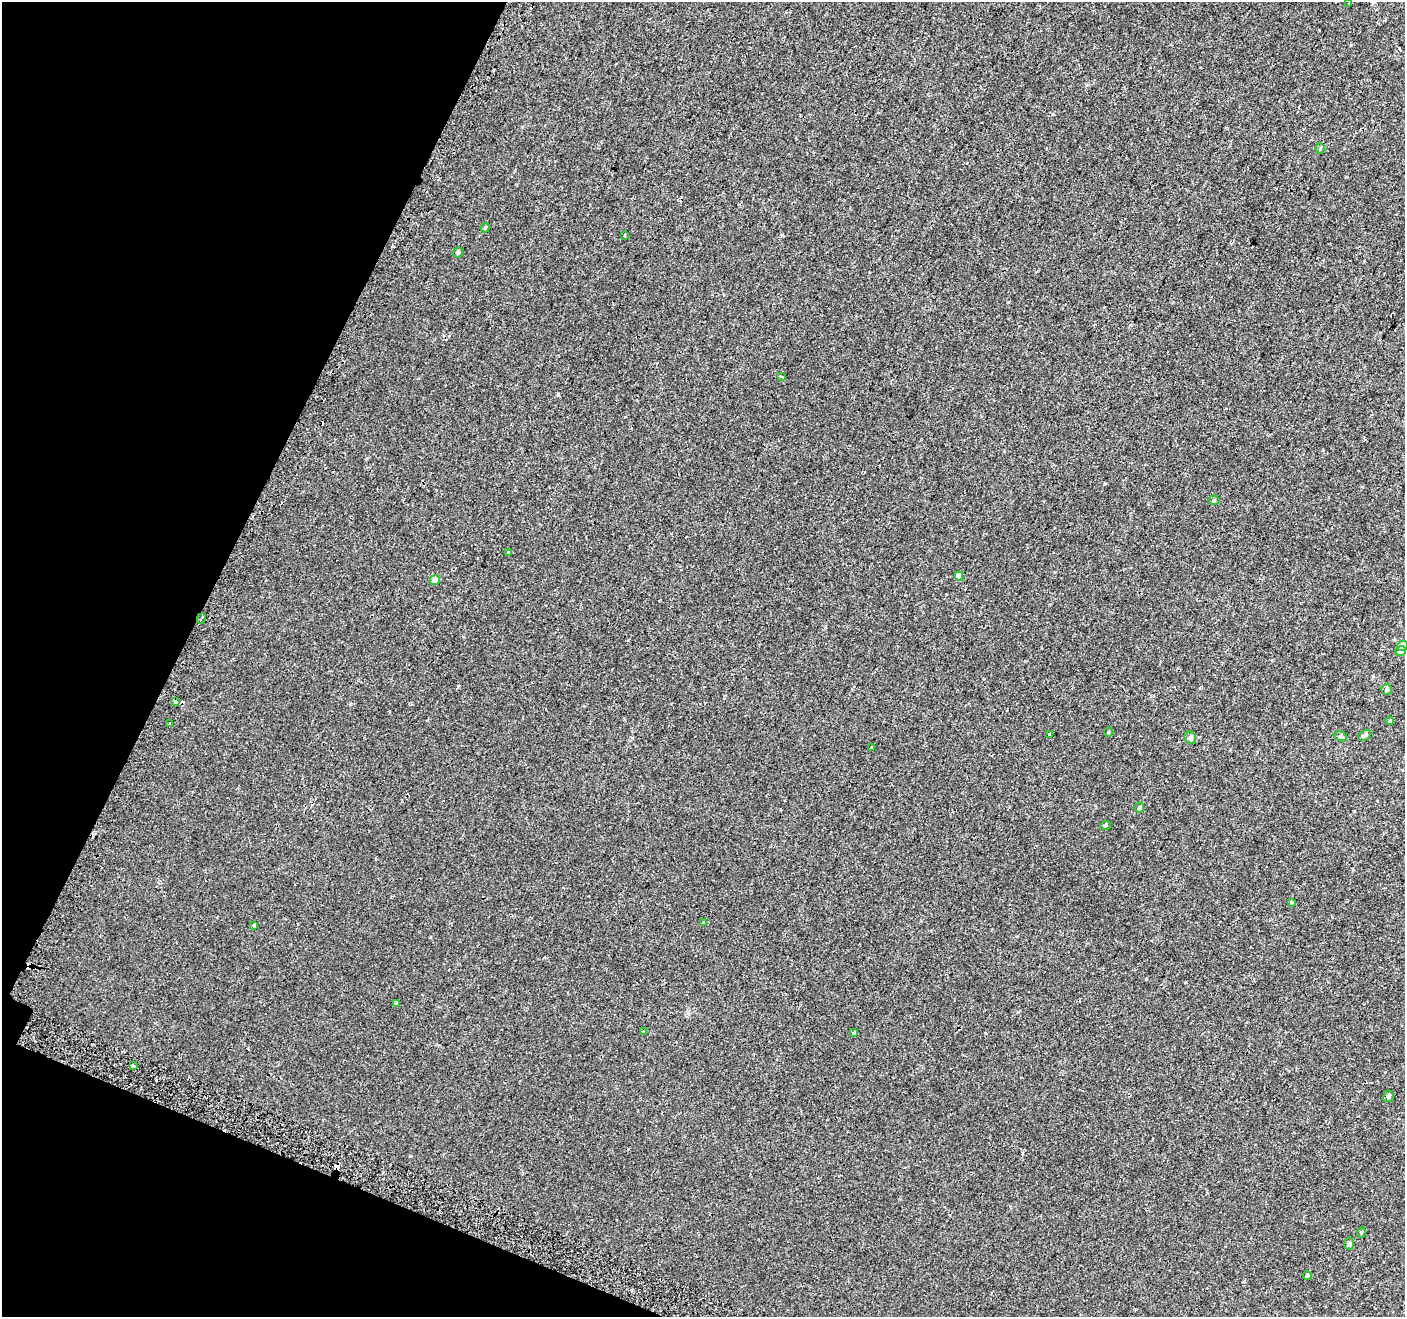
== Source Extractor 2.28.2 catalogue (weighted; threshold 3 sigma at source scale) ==
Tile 9 of 4 x 4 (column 1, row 3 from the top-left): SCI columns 57-1459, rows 1574-2888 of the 5715 x 5844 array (HDU 1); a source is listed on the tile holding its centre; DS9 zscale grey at full resolution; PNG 1407 x 1319 px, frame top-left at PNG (2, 2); each listed source drawn as its Kron ellipse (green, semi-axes under 4 px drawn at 4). Shown black and unused: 19% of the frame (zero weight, under 2 of 3 exposures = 3% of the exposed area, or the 3 px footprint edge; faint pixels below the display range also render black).
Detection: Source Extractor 2.28.2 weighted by HDU 2 'WHT'; one run over the whole footprint, this tile lists its part. Background 5.43e-04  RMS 0.0031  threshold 0.0141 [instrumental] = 3 sigma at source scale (4.5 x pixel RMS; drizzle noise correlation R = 1.50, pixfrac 1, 0.0396/0.0396 arcsec/px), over >= 5 px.
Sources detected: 44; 8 cosmic-ray / hot-pixel residue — neither listed nor drawn; the other 36 listed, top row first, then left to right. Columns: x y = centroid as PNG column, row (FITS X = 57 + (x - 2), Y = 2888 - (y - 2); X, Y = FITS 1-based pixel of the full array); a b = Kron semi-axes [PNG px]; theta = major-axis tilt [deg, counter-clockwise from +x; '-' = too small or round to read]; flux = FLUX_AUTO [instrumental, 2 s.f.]
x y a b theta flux
1349 3 3 2 - 0.28
1320 149 5 4 - 0.35
485 228 5 4 - 0.44
624 235 3 3 - 1.1
458 252 5 5 - 0.58
781 377 4 3 - 0.38
1214 500 5 5 - 0.42
508 552 4 3 - 0.35
959 576 4 4 - 2
435 580 5 5 - 1.5
201 618 5 3 - 0.76
1402 646 5 5 - 1.9
1401 651 5 5 - 1.5
1386 689 5 5 - 0.51
175 702 3 3 - 2.4
1390 721 4 3 - 0.23
170 724 3 2 - 0.37
1108 732 5 3 - 0.24
1049 734 3 3 - 0.69
1365 735 7 5 29 0.58
1340 736 7 4 -17 0.44
1190 738 6 6 - 0.87
872 747 3 3 - 0.65
1139 808 5 5 - 0.6
1105 826 5 3 - 0.24
1291 902 3 3 - 1.8
704 922 4 3 - 0.29
254 926 4 3 - 0.77
396 1003 3 3 - 0.71
644 1031 3 3 - 0.36
853 1033 4 3 - 1.2
133 1066 3 3 - 0.63
1388 1096 6 5 - 0.85
1361 1232 5 4 - 0.35
1349 1244 6 5 - 0.62
1307 1276 4 4 - 0.92
Overlapping masked pixels (flux is a lower limit): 1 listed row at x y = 201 618
Isophote crosses this tile's border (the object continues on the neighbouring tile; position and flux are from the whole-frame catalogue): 1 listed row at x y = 1402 646
Unlisted compact peaks at least as high as the median listed source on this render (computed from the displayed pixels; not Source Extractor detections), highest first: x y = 558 395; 782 235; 1104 484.